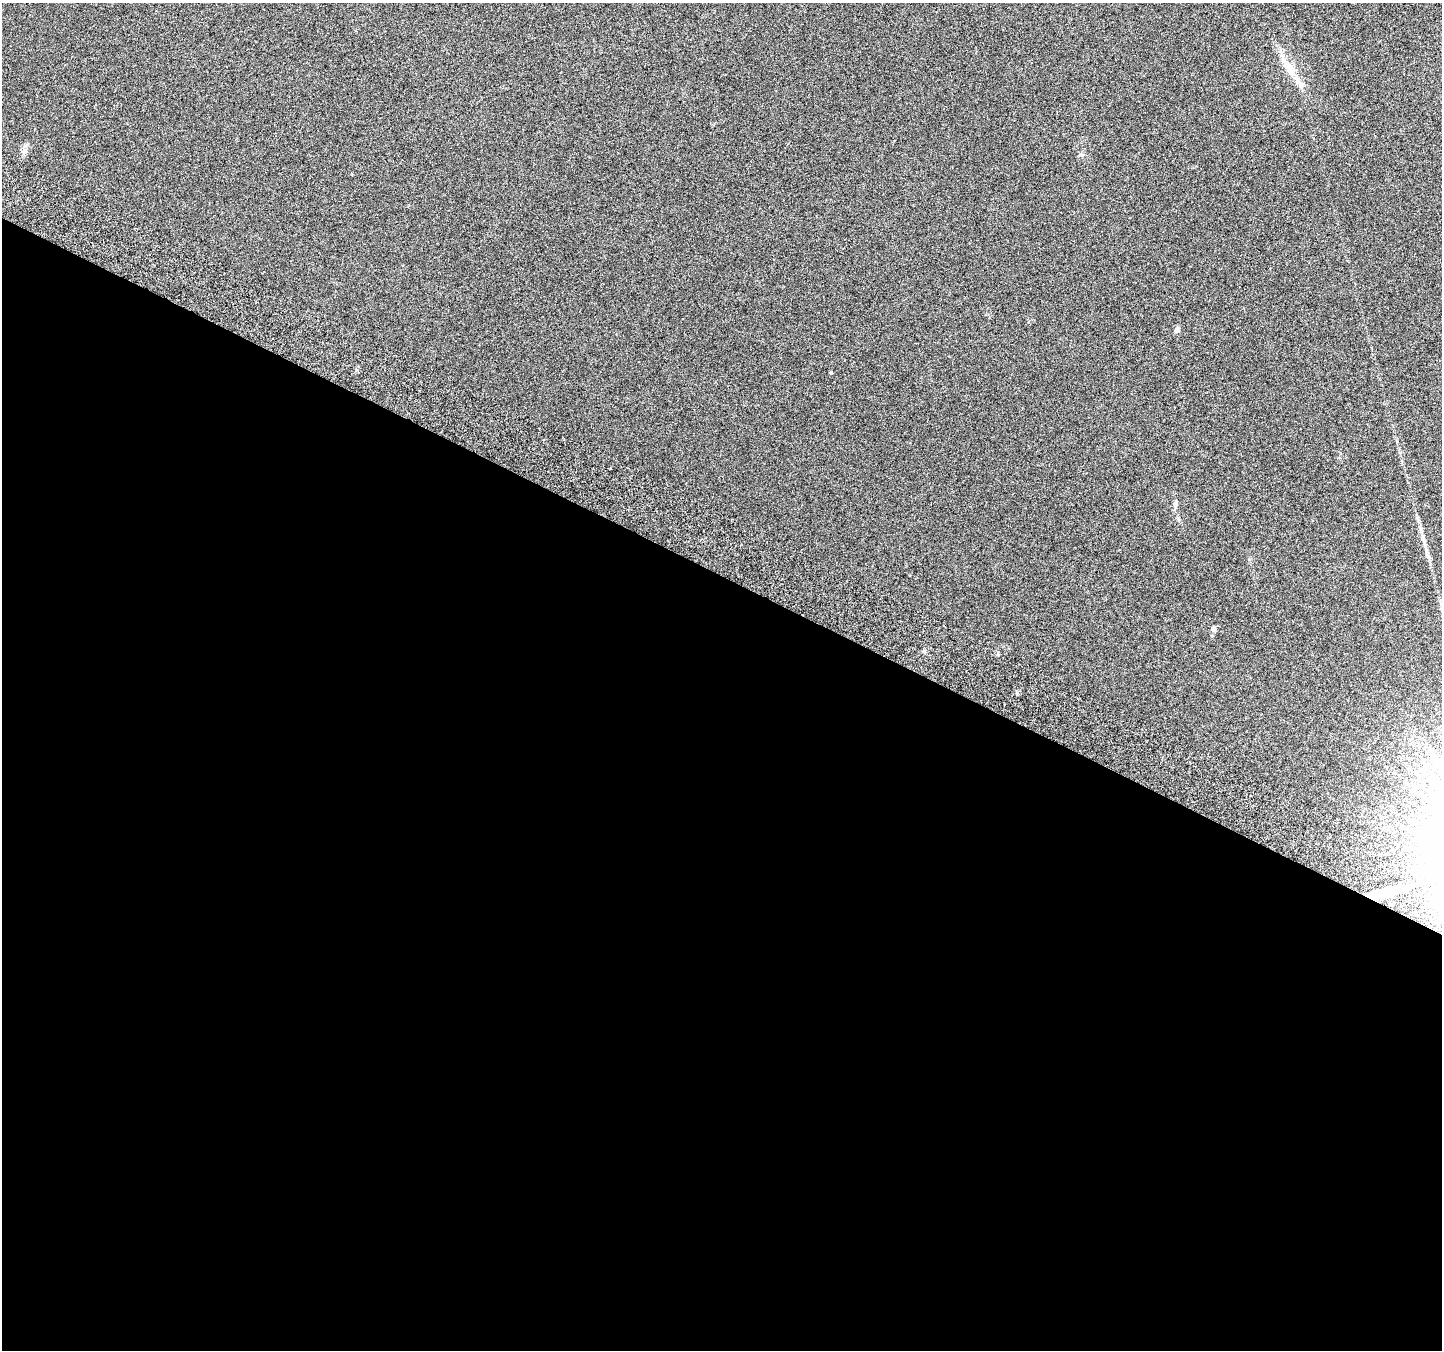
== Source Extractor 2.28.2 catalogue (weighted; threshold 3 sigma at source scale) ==
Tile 14 of 4 x 4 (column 2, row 4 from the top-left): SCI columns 1470-2909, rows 253-1600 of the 5825 x 5965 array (HDU 1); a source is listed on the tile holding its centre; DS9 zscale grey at full resolution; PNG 1444 x 1352 px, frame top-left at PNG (2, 3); no overlay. Shown black and unused: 57% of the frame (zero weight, under 3 of 6 exposures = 3% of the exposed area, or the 3 px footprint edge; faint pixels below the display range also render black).
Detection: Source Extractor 2.28.2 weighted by HDU 2 'WHT'; one run over the whole footprint, this tile lists its part. Background 0.00842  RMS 0.0029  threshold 0.0119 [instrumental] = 3 sigma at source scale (4.09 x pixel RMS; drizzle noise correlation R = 1.36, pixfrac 0.8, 0.0396/0.0396 arcsec/px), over >= 5 px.
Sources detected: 8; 1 inside a brighter listed object's ellipse — not listed separately; the other 7 listed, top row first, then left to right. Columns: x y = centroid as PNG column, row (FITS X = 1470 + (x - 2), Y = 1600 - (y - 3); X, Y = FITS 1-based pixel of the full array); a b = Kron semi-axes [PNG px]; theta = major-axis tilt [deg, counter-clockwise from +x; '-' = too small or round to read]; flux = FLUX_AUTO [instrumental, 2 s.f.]
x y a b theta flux
1289 68 25 10 -66 4.3
1081 155 6 4 -1 0.4
1177 330 5 4 - 1.5
831 373 4 3 - 0.32
1175 503 13 5 77 0.88
1213 629 7 7 - 0.71
1385 892 35 4 15 17
Overlapping masked pixels (flux is a lower limit): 1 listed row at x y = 1385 892